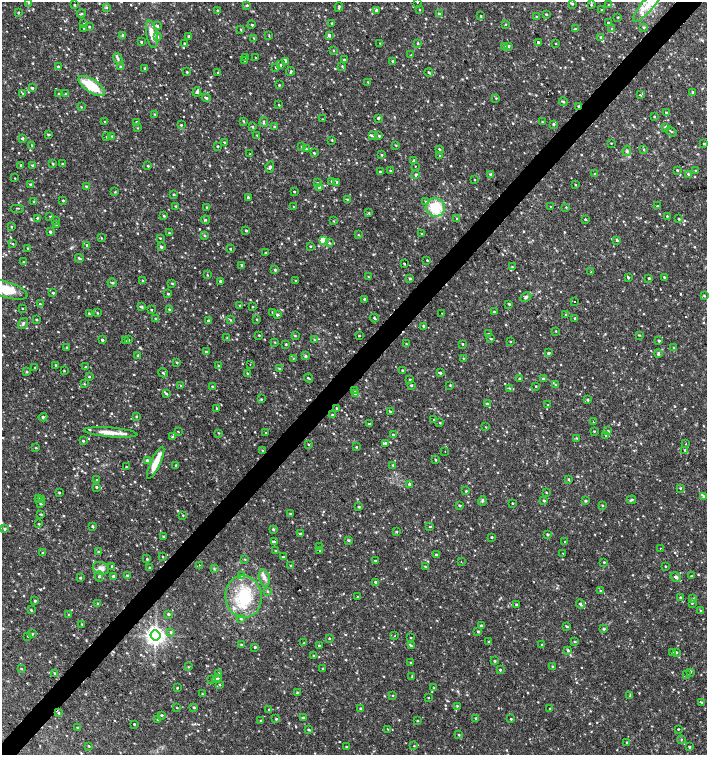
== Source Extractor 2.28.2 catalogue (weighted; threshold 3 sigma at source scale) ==
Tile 10 of 4 x 4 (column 2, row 3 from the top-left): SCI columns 1636-3044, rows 1507-3011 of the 6023 x 6029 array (HDU 1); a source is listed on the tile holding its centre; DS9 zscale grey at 2 x 2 block average (1 PNG px = mean of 2 x 2 image px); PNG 709 x 757 px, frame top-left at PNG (2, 2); each listed source drawn as its Kron ellipse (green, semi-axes under 4 px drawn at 4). Shown black and unused: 4% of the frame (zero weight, under 2 of 3 exposures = <1% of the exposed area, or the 3 px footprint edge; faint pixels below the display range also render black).
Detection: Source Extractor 2.28.2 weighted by HDU 2 'WHT'; one run over the whole footprint, this tile lists its part. Background 0.0332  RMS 0.0036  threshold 0.0164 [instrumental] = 3 sigma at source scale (4.5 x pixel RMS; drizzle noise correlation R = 1.50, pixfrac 1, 0.0396/0.0396 arcsec/px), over >= 5 px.
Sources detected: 903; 12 cosmic-ray / hot-pixel residue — neither listed nor drawn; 2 coinciding with a brighter row at this scale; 13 inside a brighter listed object's ellipse — not listed separately; of the other 876, all 500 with FLUX_AUTO >= 0.588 (the completeness limit of this list) listed and drawn (376 fainter detections not listed), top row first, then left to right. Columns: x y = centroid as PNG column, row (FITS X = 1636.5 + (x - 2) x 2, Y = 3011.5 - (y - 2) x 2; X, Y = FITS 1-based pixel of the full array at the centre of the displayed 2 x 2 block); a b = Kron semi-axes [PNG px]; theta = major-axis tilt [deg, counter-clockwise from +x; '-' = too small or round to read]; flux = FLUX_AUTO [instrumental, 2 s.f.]
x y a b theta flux
417 2 2 2 - 0.6
28 3 3 3 - 0.7
572 4 3 3 - 1.2
75 5 3 2 - 0.82
247 5 3 3 - 1.1
591 5 3 3 - 1.1
609 5 3 3 - 0.82
647 6 20 6 49 12
106 7 4 3 - 1.1
339 7 5 2 - 1
376 10 4 3 - 1.4
419 10 2 2 - 0.59
602 10 2 2 - 0.86
217 11 3 2 - 0.64
18 13 3 2 - 0.88
81 14 4 2 - 1
439 14 3 3 - 1.5
546 14 3 2 - 0.97
481 16 2 2 - 0.7
537 17 4 3 - 1
618 17 3 2 - 0.65
332 23 2 2 - 0.81
608 23 3 2 - 1.1
84 24 3 2 - 0.66
505 24 3 2 - 0.61
252 25 3 2 - 1
157 26 4 3 - 1.1
89 27 3 2 - 0.75
84 28 2 2 - 0.69
644 28 4 3 - 0.89
241 29 3 2 - 0.66
575 29 3 2 - 1.5
612 29 3 3 - 0.67
152 34 14 5 -79 9.8
123 35 3 3 - 1.2
329 35 4 3 - 2
189 36 3 3 - 1.2
269 36 3 2 - 0.6
158 37 4 3 - 1
601 37 3 3 - 1.4
254 38 3 2 - 0.78
141 42 2 2 - 0.82
538 42 3 2 - 1.3
184 43 3 2 - 0.62
380 43 3 2 - 0.6
418 43 3 3 - 0.95
556 43 2 2 - 0.63
508 46 3 3 - 1
505 47 4 3 - 0.98
333 50 3 2 - 0.71
411 55 3 3 - 0.86
246 57 3 3 - 0.8
256 58 2 2 - 0.85
118 59 5 3 - 1.5
344 60 2 2 - 1
245 61 3 2 - 0.86
286 61 4 3 - 1
393 61 3 3 - 1.2
280 65 3 3 - 1
342 66 3 2 - 0.68
58 67 3 3 - 1.1
121 67 4 3 - 1.6
145 68 3 2 - 1.2
276 68 3 2 - 0.78
291 71 4 3 - 1.3
187 72 3 2 - 0.88
429 72 4 2 - 0.96
218 73 3 2 - 0.62
368 82 2 2 - 0.59
279 85 2 2 - 0.72
92 86 15 6 -35 32
32 88 3 2 - 1.1
197 92 5 3 - 1.5
693 92 3 2 - 0.88
22 93 4 2 - 0.63
59 94 3 2 - 0.89
66 94 3 3 - 1.1
640 95 4 2 - 1.2
206 98 4 2 - 1.5
496 98 2 2 - 0.83
563 102 4 2 - 1.1
279 105 2 2 - 0.64
578 106 2 2 - 0.87
81 107 3 3 - 0.7
666 113 3 3 - 0.89
154 114 3 3 - 0.73
654 117 2 2 - 0.67
378 118 3 2 - 1.1
322 119 3 3 - 0.65
243 121 3 2 - 0.72
105 122 3 2 - 0.65
136 122 3 3 - 0.74
264 122 5 2 - 0.94
542 122 3 2 - 0.77
553 124 3 3 - 1.2
181 125 3 3 - 0.86
253 127 4 3 - 0.9
274 127 3 3 - 1.1
665 127 3 3 - 1.2
138 128 3 3 - 0.63
671 131 6 2 -35 0.9
48 134 3 2 - 0.91
257 135 3 2 - 0.76
372 135 3 2 - 1.1
112 136 3 2 - 0.82
379 136 3 3 - 1
107 137 3 2 - 1.2
22 138 3 3 - 1.2
332 140 2 2 - 0.72
224 142 3 2 - 0.62
611 143 2 2 - 0.62
704 144 3 3 - 0.84
32 145 3 2 - 0.88
396 145 3 2 - 0.77
217 146 2 2 - 0.94
302 146 3 3 - 0.88
306 149 3 3 - 0.84
439 149 3 2 - 0.93
644 150 3 2 - 0.69
627 151 5 3 - 1.3
314 153 3 2 - 0.83
250 154 2 2 - 0.88
382 155 3 3 - 0.84
440 156 2 2 - 0.6
414 161 4 3 - 1.7
53 163 3 2 - 0.86
62 164 3 2 - 0.86
21 165 2 2 - 0.81
32 165 3 3 - 0.89
148 166 3 3 - 0.94
415 166 2 2 - 0.61
270 167 5 3 - 1.5
677 170 3 3 - 0.97
696 170 2 2 - 0.65
390 171 3 2 - 0.79
380 172 3 3 - 1.1
416 174 4 3 - 1.3
490 174 3 3 - 0.93
595 174 3 2 - 1.2
688 174 3 3 - 1
15 178 2 2 - 0.72
474 180 2 2 - 0.59
332 181 3 3 - 1.1
337 182 4 3 - 1.4
317 183 3 3 - 0.82
30 184 4 3 - 1.2
575 185 3 2 - 0.75
86 186 3 2 - 1.2
319 188 3 3 - 1.8
115 192 3 2 - 0.62
294 192 2 2 - 0.89
174 194 3 2 - 0.9
248 197 3 3 - 1.1
347 199 3 2 - 0.69
63 200 3 2 - 0.72
34 201 3 2 - 0.65
426 202 4 3 - 1.8
176 206 3 3 - 0.75
657 206 3 2 - 0.86
207 207 3 2 - 0.87
294 207 3 2 - 0.63
435 207 9 9 - 27
551 207 2 2 - 0.74
566 207 3 2 - 0.62
18 208 7 2 0 0.71
369 213 3 2 - 0.74
50 216 3 2 - 0.68
164 216 3 2 - 0.81
667 216 2 2 - 0.67
37 218 3 3 - 0.76
457 218 2 2 - 0.66
585 219 3 2 - 0.9
679 219 2 2 - 1.1
55 220 3 3 - 0.67
205 220 4 3 - 1.1
333 221 3 3 - 0.76
56 225 3 3 - 0.92
11 227 3 2 - 0.76
246 230 3 3 - 1.1
50 232 3 2 - 1.5
169 233 3 2 - 0.73
422 234 2 2 - 1.3
358 235 3 2 - 0.64
205 236 4 3 - 1.1
101 238 3 2 - 0.65
160 238 2 2 - 0.65
323 240 3 3 - 23
617 240 3 3 - 1.2
329 243 3 3 - 1
13 244 3 2 - 0.68
87 245 4 3 - 1.2
310 246 3 2 - 0.8
161 247 3 3 - 1.2
28 248 2 2 - 0.83
230 249 2 2 - 0.82
265 253 3 2 - 0.6
79 258 4 3 - 1.2
427 260 2 2 - 0.71
24 262 3 2 - 0.67
404 263 2 2 - 0.86
242 265 3 2 - 1.6
512 267 3 2 - 0.63
275 270 3 3 - 1.2
591 272 2 2 - 1.3
207 275 3 2 - 0.6
368 277 2 2 - 0.68
628 277 3 2 - 1.2
664 277 3 2 - 0.74
410 278 3 3 - 1.2
649 278 2 2 - 1.2
143 281 3 2 - 0.63
220 281 3 3 - 1.1
295 281 3 3 - 0.8
112 283 5 3 - 0.85
172 283 4 2 - 0.82
5 289 23 8 -17 25
53 293 3 2 - 1.1
168 294 3 2 - 1.1
704 296 3 3 - 0.84
526 297 6 4 29 1.7
364 299 2 2 - 0.79
575 302 2 2 - 0.72
40 304 4 3 - 1.1
509 304 3 3 - 1.2
240 305 3 2 - 0.92
141 307 3 3 - 1.4
253 307 2 2 - 0.7
22 308 2 2 - 0.64
169 309 3 2 - 1.1
151 310 2 2 - 0.71
272 312 3 2 - 0.66
494 312 3 2 - 1.3
89 313 3 2 - 0.77
97 313 3 3 - 0.68
441 313 2 2 - 0.63
277 315 3 3 - 1.3
566 315 3 3 - 0.78
155 318 3 2 - 0.61
374 318 4 2 - 1
575 318 2 2 - 0.89
36 319 2 2 - 0.67
257 319 3 2 - 0.67
230 320 3 3 - 0.84
208 321 3 3 - 1.1
23 324 6 4 57 1.7
424 326 2 2 - 2
556 331 2 2 - 0.59
489 334 3 2 - 0.89
259 335 2 2 - 0.77
639 335 3 2 - 0.72
295 336 3 3 - 0.8
359 336 2 2 - 0.75
227 337 2 2 - 0.63
491 339 3 3 - 0.77
102 340 4 3 - 1.3
128 340 3 2 - 0.96
314 340 3 2 - 0.69
125 341 3 3 - 0.74
510 341 2 2 - 0.64
659 341 2 2 - 1.4
275 342 3 2 - 0.64
286 344 2 2 - 0.89
406 344 2 2 - 0.6
463 344 2 2 - 0.87
67 348 3 2 - 0.8
674 348 3 3 - 1.2
206 352 3 2 - 0.99
549 353 3 2 - 1.2
658 354 4 3 - 1.5
138 355 3 3 - 0.86
305 356 3 3 - 1.8
463 358 3 2 - 0.64
293 359 2 2 - 0.67
177 362 3 2 - 0.76
250 364 2 2 - 1.7
56 365 3 2 - 0.9
218 365 3 2 - 0.67
35 367 2 2 - 0.62
86 367 3 2 - 0.71
279 369 4 3 - 1.2
64 370 3 2 - 0.62
403 370 2 2 - 0.92
27 371 3 3 - 1.2
163 373 5 2 - 0.87
247 373 3 2 - 0.59
440 373 3 2 - 1.5
89 377 3 3 - 0.91
308 378 4 2 - 0.99
410 379 2 2 - 0.75
519 379 3 3 - 1.2
543 379 4 3 - 1.6
84 384 3 3 - 0.66
181 385 3 2 - 0.6
411 385 2 2 - 1.1
450 385 2 2 - 0.74
555 385 3 2 - 0.71
212 386 3 2 - 0.94
536 386 2 2 - 0.77
510 388 4 3 - 0.9
355 390 3 3 - 1.1
356 393 3 3 - 6.6
166 394 4 3 - 1.2
261 399 3 3 - 0.78
587 400 3 2 - 1.4
487 404 2 2 - 1.7
548 405 3 2 - 0.64
216 408 2 2 - 0.94
337 408 3 2 - 0.84
390 411 3 2 - 0.76
332 415 3 3 - 1.3
136 416 3 2 - 0.77
43 417 4 3 - 1.5
434 420 2 2 - 0.76
593 422 2 2 - 1
440 423 3 2 - 0.78
369 424 3 2 - 0.91
486 427 3 2 - 0.59
178 431 3 2 - 0.61
594 431 3 2 - 0.72
608 431 3 3 - 1.2
111 432 27 4 -5 9.5
218 433 3 3 - 0.68
266 433 3 2 - 0.86
393 435 3 2 - 0.71
606 435 3 2 - 0.63
172 437 4 3 - 1
577 438 3 3 - 0.8
83 441 3 2 - 0.8
386 443 3 3 - 1.2
309 444 3 2 - 0.81
686 444 2 2 - 0.75
356 447 3 2 - 0.73
36 448 3 2 - 0.65
685 450 3 2 - 0.94
263 451 3 2 - 0.73
445 451 2 2 - 0.59
436 460 2 2 - 0.97
147 461 3 3 - 3.8
156 463 18 5 65 12
176 465 3 2 - 0.59
393 465 3 3 - 0.77
126 467 2 2 - 0.61
569 479 3 3 - 0.86
97 480 2 2 - 0.66
409 484 3 3 - 2.1
96 487 3 3 - 0.98
680 488 3 2 - 0.82
466 491 2 2 - 0.92
59 492 2 2 - 0.84
546 493 3 2 - 0.6
703 496 4 3 - 1.5
38 498 3 3 - 0.89
42 499 3 2 - 0.67
632 500 4 3 - 1.6
482 501 4 3 - 1.4
544 501 3 3 - 1.2
585 501 3 3 - 1.4
40 503 3 3 - 0.72
512 503 2 2 - 0.65
459 505 3 3 - 0.99
602 505 3 2 - 0.61
359 507 3 2 - 0.99
41 514 4 2 - 0.75
290 514 3 2 - 0.93
183 515 3 2 - 0.68
39 524 3 2 - 0.63
92 526 3 2 - 1.1
430 526 3 2 - 0.69
5 529 3 3 - 1.4
273 529 3 3 - 1.1
396 532 3 3 - 1
300 534 3 3 - 1.2
548 534 2 2 - 1.3
163 537 3 2 - 0.75
492 537 2 2 - 1
348 540 3 3 - 1.2
275 542 4 3 - 1.4
565 542 2 2 - 0.67
320 547 3 2 - 0.63
660 548 2 2 - 0.7
275 550 3 2 - 0.61
320 551 3 2 - 0.69
43 552 3 2 - 0.64
98 552 3 3 - 0.92
563 554 2 2 - 1.6
436 555 2 2 - 0.86
163 556 2 2 - 0.6
283 557 3 2 - 0.97
147 559 3 2 - 0.91
245 559 3 2 - 0.72
376 561 3 2 - 0.81
461 562 2 2 - 0.67
604 562 2 2 - 0.79
199 565 2 2 - 0.73
290 565 3 2 - 0.66
112 566 3 2 - 2.3
665 566 2 2 - 0.62
149 567 3 2 - 0.67
425 567 3 2 - 0.6
101 568 8 6 -20 5.3
214 569 3 2 - 0.69
127 575 3 2 - 1
99 576 5 3 - 1.3
113 576 3 3 - 1.5
241 576 3 3 - 0.75
691 576 3 2 - 0.67
676 577 5 4 - 2
80 578 3 2 - 0.81
264 578 8 5 -75 3.9
375 582 3 3 - 1.4
267 591 4 3 - 0.85
600 591 3 2 - 0.66
244 597 21 18 -83 44
358 597 2 2 - 0.79
680 597 3 3 - 1
692 599 3 3 - 1
35 601 3 3 - 1
98 603 3 2 - 0.88
692 603 3 3 - 0.85
516 604 3 2 - 0.92
580 604 5 3 - 1.6
31 610 3 3 - 0.8
701 611 3 3 - 1.2
168 614 3 3 - 1.1
69 615 3 2 - 0.8
241 619 3 3 - 1.2
82 624 3 2 - 0.72
481 625 3 3 - 1.2
567 626 3 3 - 1.1
604 629 3 3 - 1.4
478 631 3 3 - 1.1
171 632 4 3 - 1.2
32 634 3 3 - 0.74
155 635 5 5 - 430
395 635 2 2 - 0.87
28 636 2 2 - 0.65
329 638 3 2 - 0.87
411 638 2 2 - 0.63
489 641 2 2 - 0.84
575 641 3 2 - 0.87
304 643 3 2 - 0.82
241 645 3 3 - 0.98
542 645 2 2 - 1.2
319 646 3 2 - 0.76
411 646 3 3 - 1
255 647 3 2 - 1
568 650 3 3 - 1.3
676 652 3 3 - 1.2
673 653 3 3 - 0.81
314 655 3 3 - 0.7
494 661 3 3 - 1.1
410 662 3 2 - 0.64
552 666 2 2 - 0.6
188 667 3 3 - 0.7
21 669 3 2 - 0.65
323 669 2 2 - 1.1
500 670 3 2 - 1.1
690 672 3 2 - 0.64
55 673 2 2 - 0.72
219 673 3 3 - 0.8
687 675 2 2 - 0.63
412 677 3 3 - 0.87
217 679 5 3 - 2.2
212 680 3 3 - 0.77
219 684 3 2 - 0.65
177 688 2 2 - 0.74
434 688 3 2 - 0.64
297 692 2 2 - 0.72
202 694 3 2 - 0.63
393 696 2 2 - 0.69
630 696 3 3 - 0.74
428 698 2 2 - 0.67
702 702 3 3 - 0.74
457 706 3 3 - 0.6
177 707 2 2 - 0.62
194 707 3 2 - 0.95
361 708 2 2 - 0.95
550 709 2 2 - 0.64
269 710 3 2 - 1.1
58 713 3 3 - 0.87
162 715 3 2 - 0.92
303 718 3 3 - 1.1
475 718 3 2 - 0.59
157 719 3 2 - 0.71
276 719 3 2 - 0.9
511 719 2 2 - 0.81
261 721 2 2 - 1
418 721 2 2 - 0.81
134 724 3 2 - 0.81
78 727 3 2 - 1.1
387 729 3 2 - 0.61
678 729 2 2 - 0.82
309 730 3 2 - 1
459 735 3 2 - 0.69
681 739 4 3 - 0.76
627 742 2 2 - 0.69
89 746 2 2 - 0.72
414 746 3 2 - 0.62
347 747 3 3 - 1.1
689 747 3 3 - 0.99
Overlapping masked pixels (flux is a lower limit): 1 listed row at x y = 578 106
Isophote crosses this tile's border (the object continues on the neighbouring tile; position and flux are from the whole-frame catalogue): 7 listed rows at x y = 417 2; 28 3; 572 4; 591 5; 647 6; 5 289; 5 529
Diffuse or blended objects may show on this block-average render without a row.